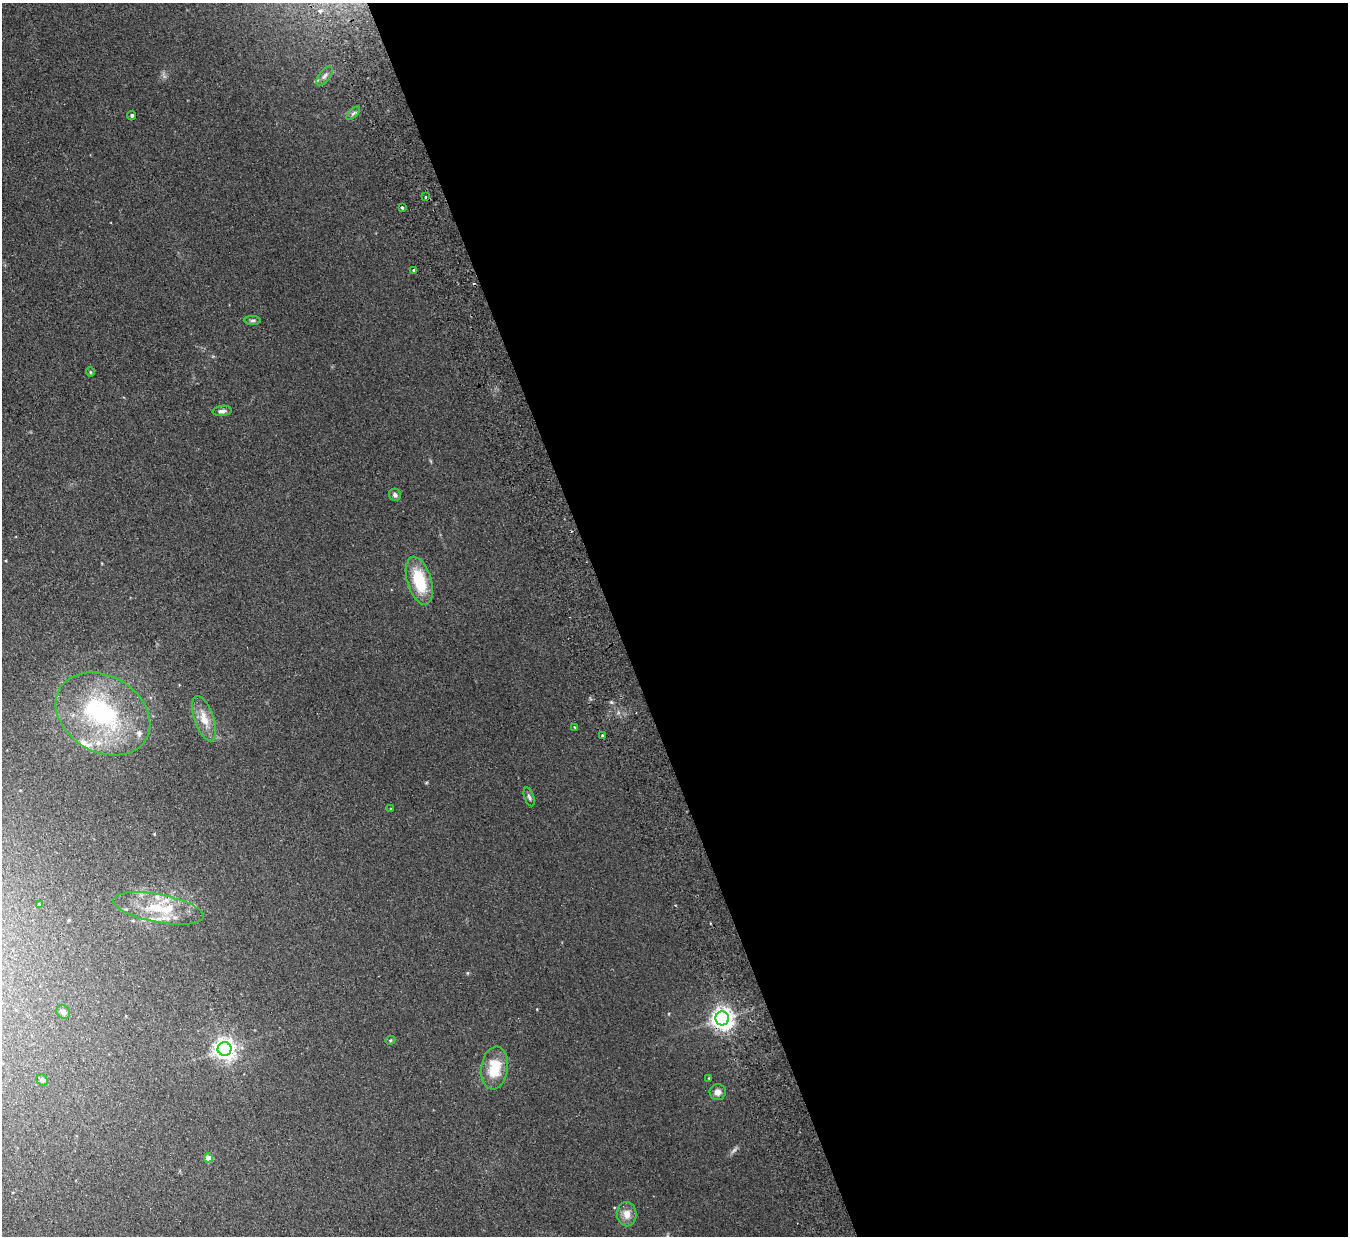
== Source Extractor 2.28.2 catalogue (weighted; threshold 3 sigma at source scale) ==
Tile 8 of 4 x 4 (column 4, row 2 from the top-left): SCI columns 4092-5437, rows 2642-3875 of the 5492 x 5407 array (HDU 1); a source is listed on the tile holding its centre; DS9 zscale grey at full resolution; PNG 1350 x 1238 px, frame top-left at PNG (2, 3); each listed source drawn as its Kron ellipse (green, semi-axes under 4 px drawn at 4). Shown black and unused: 55% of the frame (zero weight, under 2 of 3 exposures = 3% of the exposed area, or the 3 px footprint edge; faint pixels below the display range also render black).
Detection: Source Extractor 2.28.2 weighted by HDU 2 'WHT'; one run over the whole footprint, this tile lists its part. Background 0.101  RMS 0.011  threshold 0.0517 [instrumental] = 3 sigma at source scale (4.5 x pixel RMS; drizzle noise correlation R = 1.50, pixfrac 1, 0.05/0.05 arcsec/px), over >= 5 px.
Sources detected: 41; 1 too faint to see at this stretch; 1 inside a brighter object's white glare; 1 cosmic-ray / hot-pixel residue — neither listed nor drawn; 9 inside a brighter listed object's ellipse — not listed separately; the other 29 listed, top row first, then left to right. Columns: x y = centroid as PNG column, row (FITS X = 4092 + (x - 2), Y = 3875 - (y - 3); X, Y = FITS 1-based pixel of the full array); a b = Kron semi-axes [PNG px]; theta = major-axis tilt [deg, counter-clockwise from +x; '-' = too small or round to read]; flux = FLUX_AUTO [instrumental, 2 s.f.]
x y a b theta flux
324 76 11 5 53 3.9
353 113 8 3 45 2.2
132 115 4 4 - 2
425 197 3 2 - 1.7
402 208 3 3 - 3
414 270 3 3 - 2.3
253 320 8 4 0 2.1
90 372 5 4 - 1.2
222 411 9 5 7 3.6
395 495 6 6 - 3.4
419 581 25 12 -73 46
103 714 50 38 -31 150
204 719 24 9 -70 15
575 727 4 3 - 1.3
602 735 3 3 - 1.8
529 797 10 4 -71 2.4
391 809 3 3 - 0.86
39 904 4 3 - 1.2
158 908 46 14 -11 43
63 1012 7 6 - 4
722 1018 7 7 - 760
390 1040 5 4 - 1.3
224 1049 7 7 - 640
495 1068 21 13 82 31
709 1078 3 3 - 0.97
42 1080 6 5 - 3.6
718 1092 8 8 - 5.9
208 1158 4 4 - 15
627 1214 12 10 -89 9.9
Overlapping masked pixels (flux is a lower limit): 1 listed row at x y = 722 1018